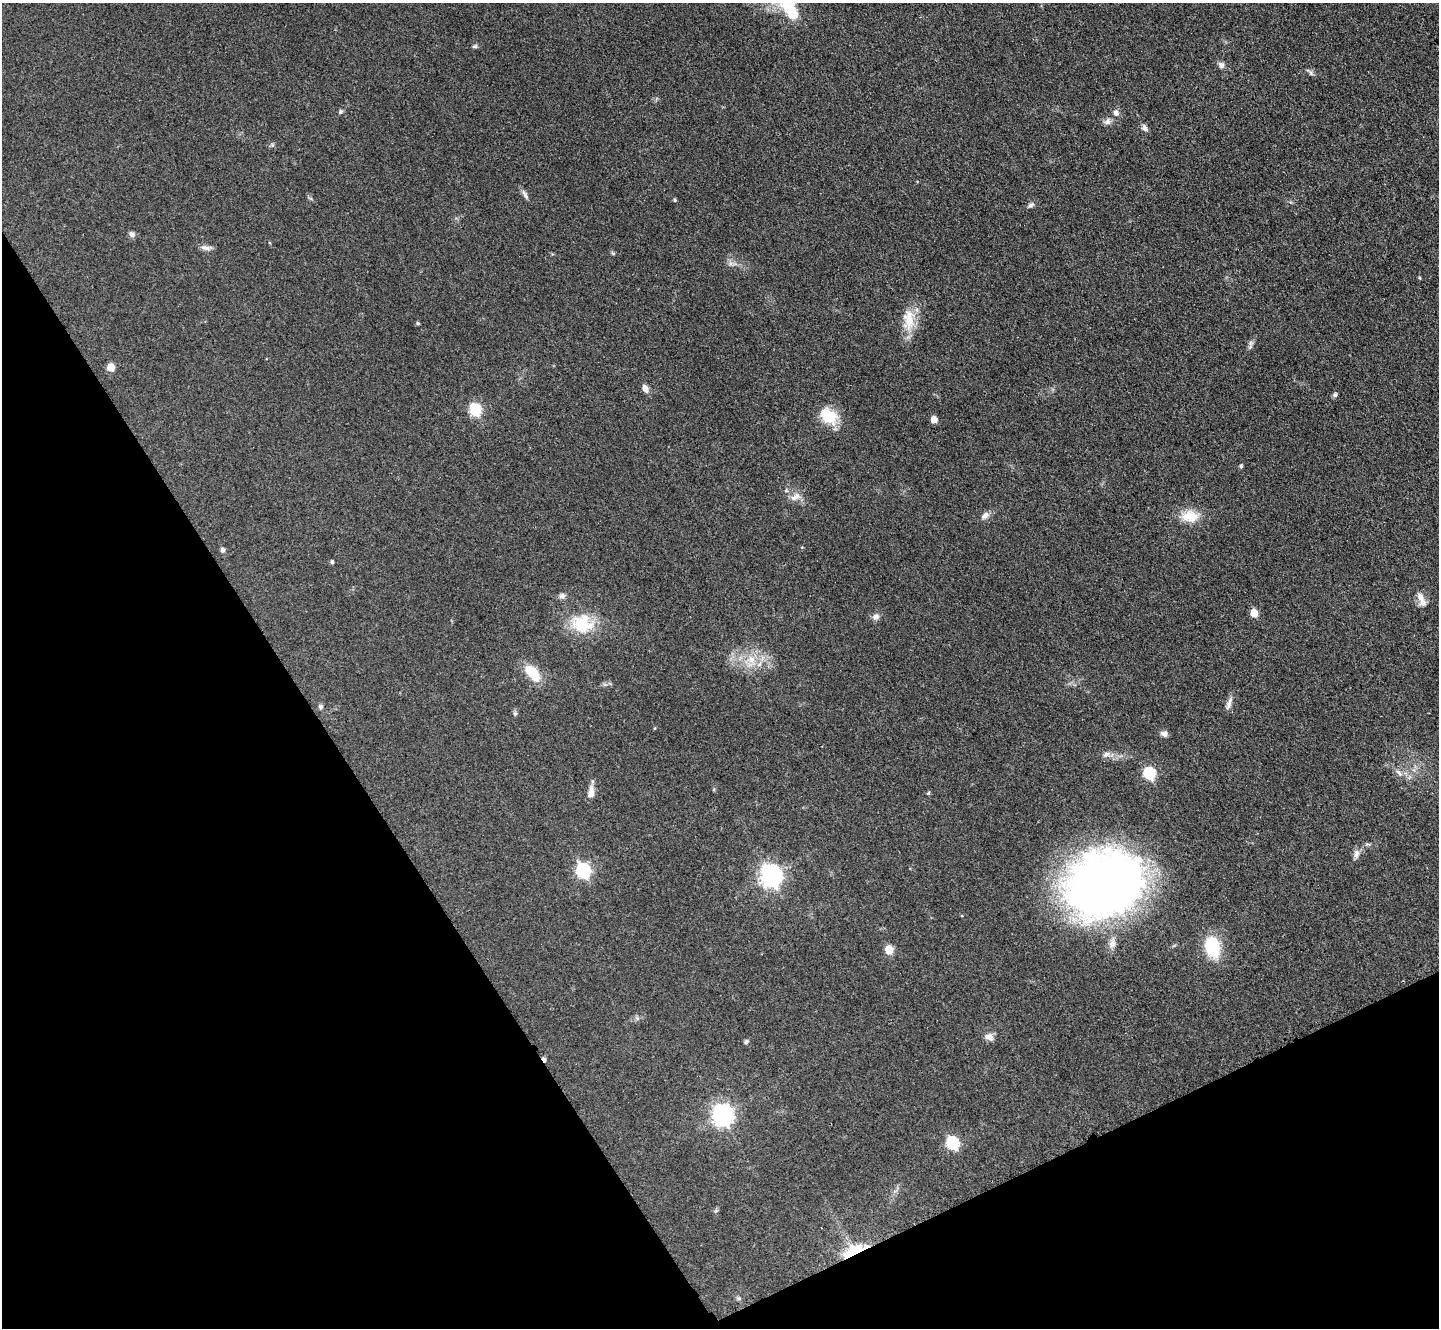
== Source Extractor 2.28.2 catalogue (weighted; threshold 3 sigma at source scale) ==
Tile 14 of 4 x 4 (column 2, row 4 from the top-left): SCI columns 1468-2904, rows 465-1790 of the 5954 x 5981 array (HDU 1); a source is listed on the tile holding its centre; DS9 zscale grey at full resolution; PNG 1441 x 1330 px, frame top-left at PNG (2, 3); no overlay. Shown black and unused: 27% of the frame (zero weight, under 3 of 4 exposures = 3% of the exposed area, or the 3 px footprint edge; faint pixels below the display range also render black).
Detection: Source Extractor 2.28.2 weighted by HDU 2 'WHT'; one run over the whole footprint, this tile lists its part. Background 0.0721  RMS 0.0063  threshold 0.0282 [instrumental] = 3 sigma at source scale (4.5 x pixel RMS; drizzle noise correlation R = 1.50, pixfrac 1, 0.05/0.05 arcsec/px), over >= 5 px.
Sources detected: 62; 1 inside a brighter object's white glare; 1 cosmic-ray / hot-pixel residue — not listed; the other 60 listed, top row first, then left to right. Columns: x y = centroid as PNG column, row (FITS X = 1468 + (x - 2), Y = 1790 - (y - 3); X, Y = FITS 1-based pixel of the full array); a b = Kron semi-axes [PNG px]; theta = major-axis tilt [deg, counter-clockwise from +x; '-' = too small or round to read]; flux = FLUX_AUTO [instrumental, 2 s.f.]
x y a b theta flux
790 10 27 14 -55 23
475 46 7 5 11 1.1
1221 65 8 7 - 2.5
1311 73 8 4 -47 1.5
341 112 6 5 - 1.1
1116 113 8 7 - 2.7
1107 122 9 8 - 2.6
1145 128 10 7 -52 2.2
525 195 16 5 -63 2.2
675 200 5 4 - 0.77
1031 205 9 5 27 1.7
132 234 8 7 - 2.1
206 248 15 6 -10 2.8
1419 278 4 3 - 0.65
909 321 27 18 88 14
418 323 4 4 - 0.9
1251 343 7 6 - 1.6
111 367 6 6 - 7.4
645 389 10 6 -59 3.4
1335 395 6 6 - 1.3
475 410 6 6 - 64
828 416 17 13 -34 21
934 420 5 5 - 7.2
1241 466 5 4 - 1.2
795 497 16 9 36 4.5
985 515 12 8 39 3.2
1190 516 25 15 1 13
222 550 6 5 - 1.7
332 562 4 4 - 1.3
562 596 9 7 3 2.2
1421 597 17 8 -65 5.3
1254 613 5 5 - 13
876 617 10 8 5 2.8
582 624 28 23 -5 27
751 660 14 11 -59 9.2
533 673 21 10 -47 17
1229 703 18 6 72 3.1
320 707 6 6 - 1.4
515 713 5 5 - 1
655 728 5 3 - 0.52
1164 733 8 7 - 2.5
1106 754 11 7 21 2.8
1399 773 12 5 -48 2.6
1149 774 7 6 - 59
591 792 17 8 81 4.5
928 793 5 5 - 0.76
1356 854 12 7 81 2.9
583 871 7 6 - 130
770 876 8 7 - 390
1103 884 78 59 11 400
1112 943 16 8 79 4.3
1212 947 23 15 -78 28
889 950 6 5 - 20
637 1018 6 5 - 1.2
989 1037 11 8 -13 3.9
746 1042 7 5 50 1.1
722 1116 8 8 - 310
952 1144 7 6 - 79
854 1250 32 12 25 19
739 1298 7 5 -1 1.2
Overlapping masked pixels (flux is a lower limit): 1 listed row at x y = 854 1250
Isophote crosses this tile's border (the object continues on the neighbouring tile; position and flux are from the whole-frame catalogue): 1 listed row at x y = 790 10